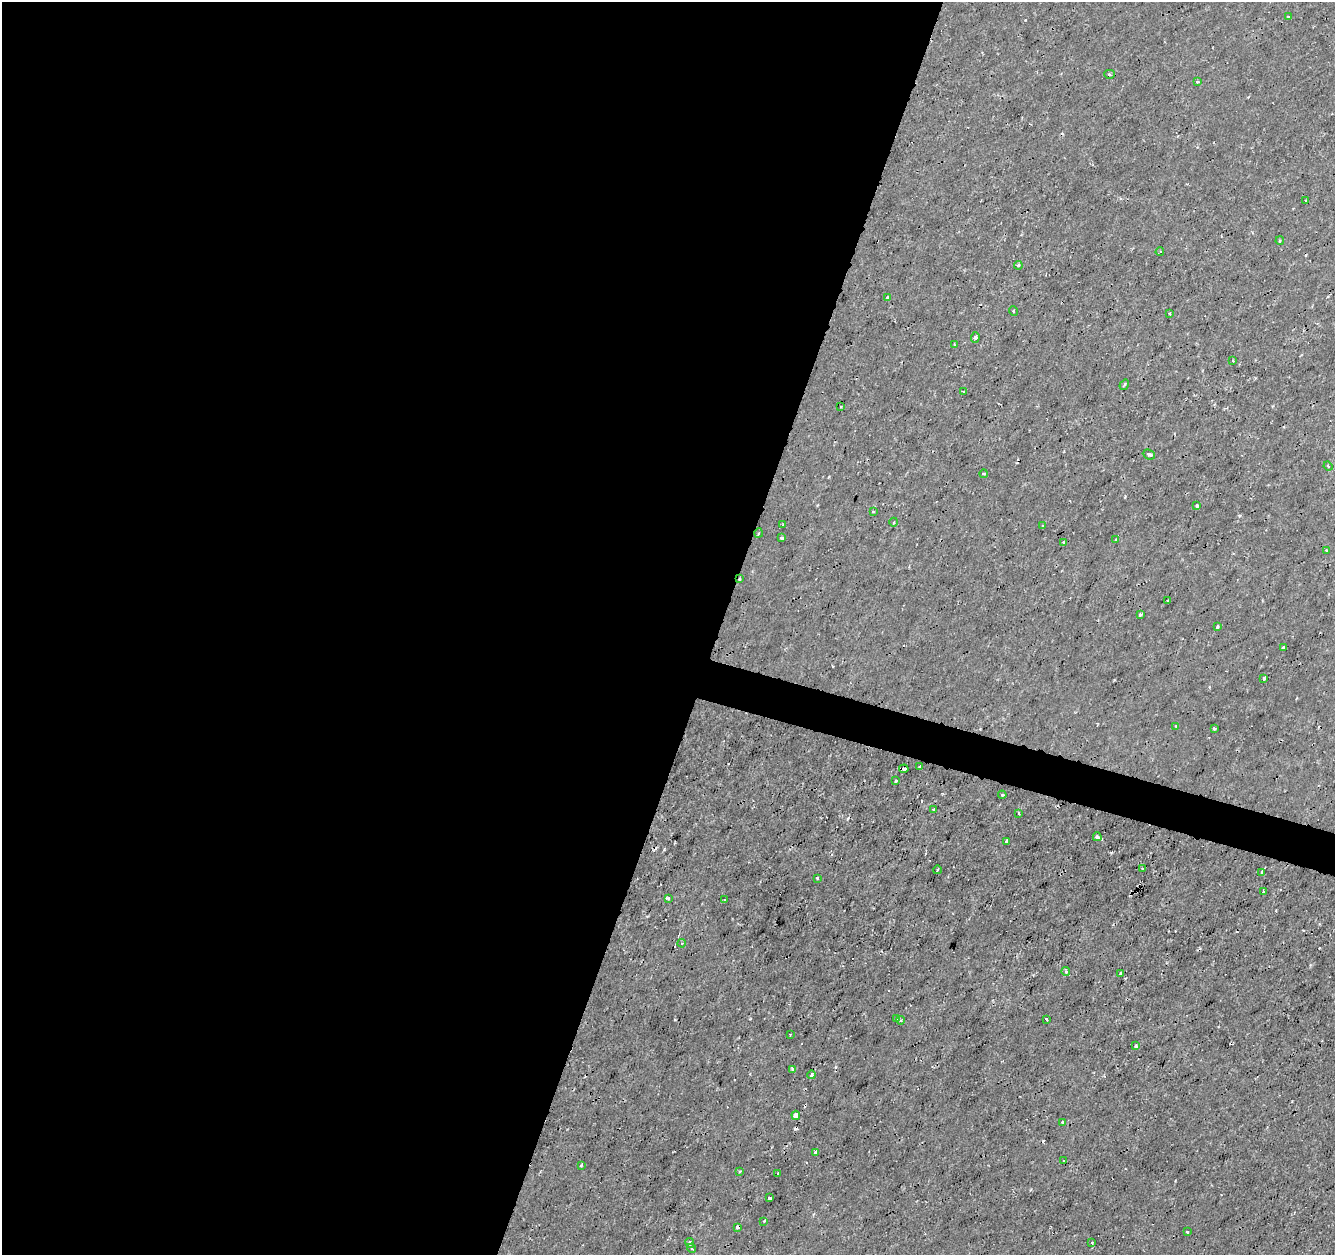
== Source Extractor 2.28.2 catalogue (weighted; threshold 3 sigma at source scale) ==
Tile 5 of 4 x 4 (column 1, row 2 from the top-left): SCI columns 1-1333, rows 2722-3974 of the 5339 x 5500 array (HDU 1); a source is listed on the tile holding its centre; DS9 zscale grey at full resolution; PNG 1337 x 1257 px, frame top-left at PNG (2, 2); each listed source drawn as its Kron ellipse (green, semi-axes under 4 px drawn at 4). Shown black and unused: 56% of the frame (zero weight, under 2 of 3 exposures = <1% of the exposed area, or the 3 px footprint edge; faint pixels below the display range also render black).
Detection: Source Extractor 2.28.2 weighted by HDU 2 'WHT'; one run over the whole footprint, this tile lists its part. Background 1.41e-04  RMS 0.0011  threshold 0.00507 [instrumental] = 3 sigma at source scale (4.5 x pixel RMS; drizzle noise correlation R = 1.50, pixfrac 1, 0.0396/0.0396 arcsec/px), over >= 5 px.
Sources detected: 91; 15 cosmic-ray / hot-pixel residue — neither listed nor drawn; the other 76 listed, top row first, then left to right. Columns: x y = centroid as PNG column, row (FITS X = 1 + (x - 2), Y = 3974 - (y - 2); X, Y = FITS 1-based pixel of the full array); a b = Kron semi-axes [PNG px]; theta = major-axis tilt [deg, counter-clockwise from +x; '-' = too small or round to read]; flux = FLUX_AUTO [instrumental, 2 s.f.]
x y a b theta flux
1288 17 4 4 - 0.11
1109 74 5 4 - 0.24
1197 81 4 3 - 0.21
1306 201 3 2 - 0.091
1280 241 4 3 - 0.15
1160 252 4 3 - 0.19
1018 265 4 3 - 0.19
888 297 3 3 - 0.59
1013 311 5 3 - 0.1
1169 313 3 3 - 0.099
975 337 5 4 - 0.26
955 345 3 2 - 0.11
1233 361 3 3 - 0.11
1124 385 5 3 - 0.16
964 392 4 2 - 0.1
841 407 3 2 - 0.15
1149 454 6 4 -23 0.25
1328 466 5 3 - 0.12
984 474 4 3 - 0.21
1197 506 3 3 - 0.36
873 512 3 2 - 0.13
894 522 4 3 - 0.1
783 525 3 2 - 0.15
1043 526 4 3 - 0.13
759 533 5 3 - 0.11
782 538 3 3 - 0.4
1116 539 3 2 - 0.1
1063 542 4 3 - 0.12
1326 550 3 3 - 0.12
740 579 4 3 - 0.12
1168 601 3 3 - 0.26
1140 614 3 3 - 0.24
1217 627 3 3 - 0.37
1283 647 3 2 - 0.19
1264 678 3 3 - 3.9
1176 726 4 4 - 0.11
1214 729 3 3 - 0.21
920 767 3 3 - 0.58
904 769 5 3 - 1.3
896 781 4 3 - 0.15
1002 795 4 3 - 0.12
933 809 3 2 - 0.18
1019 814 4 3 - 0.13
1097 837 4 4 - 0.36
1006 841 3 3 - 0.68
1142 868 3 2 - 0.091
937 870 4 2 - 0.094
1262 872 4 3 - 0.12
817 878 3 3 - 0.14
1263 892 3 3 - 0.12
668 898 3 3 - 0.37
725 900 4 4 - 0.11
682 943 4 4 - 0.11
1066 972 4 4 - 0.34
1120 973 3 3 - 0.1
897 1018 4 4 - 0.15
1046 1019 3 3 - 0.44
900 1020 4 3 - 0.13
790 1034 4 2 - 0.079
1136 1046 3 3 - 0.36
792 1069 4 3 - 0.24
812 1075 4 3 - 0.39
796 1115 4 4 - 2.1
1063 1123 4 3 - 0.14
815 1152 4 3 - 0.56
1064 1161 3 3 - 0.2
581 1165 3 2 - 0.17
740 1171 3 2 - 0.1
778 1173 3 3 - 0.23
770 1197 3 3 - 0.65
764 1221 3 3 - 0.14
738 1227 4 4 - 0.45
1187 1232 3 3 - 0.12
690 1243 5 4 - 0.31
1092 1243 3 3 - 0.22
692 1248 4 4 - 0.18
Overlapping masked pixels (flux is a lower limit): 3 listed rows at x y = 740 579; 904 769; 738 1227